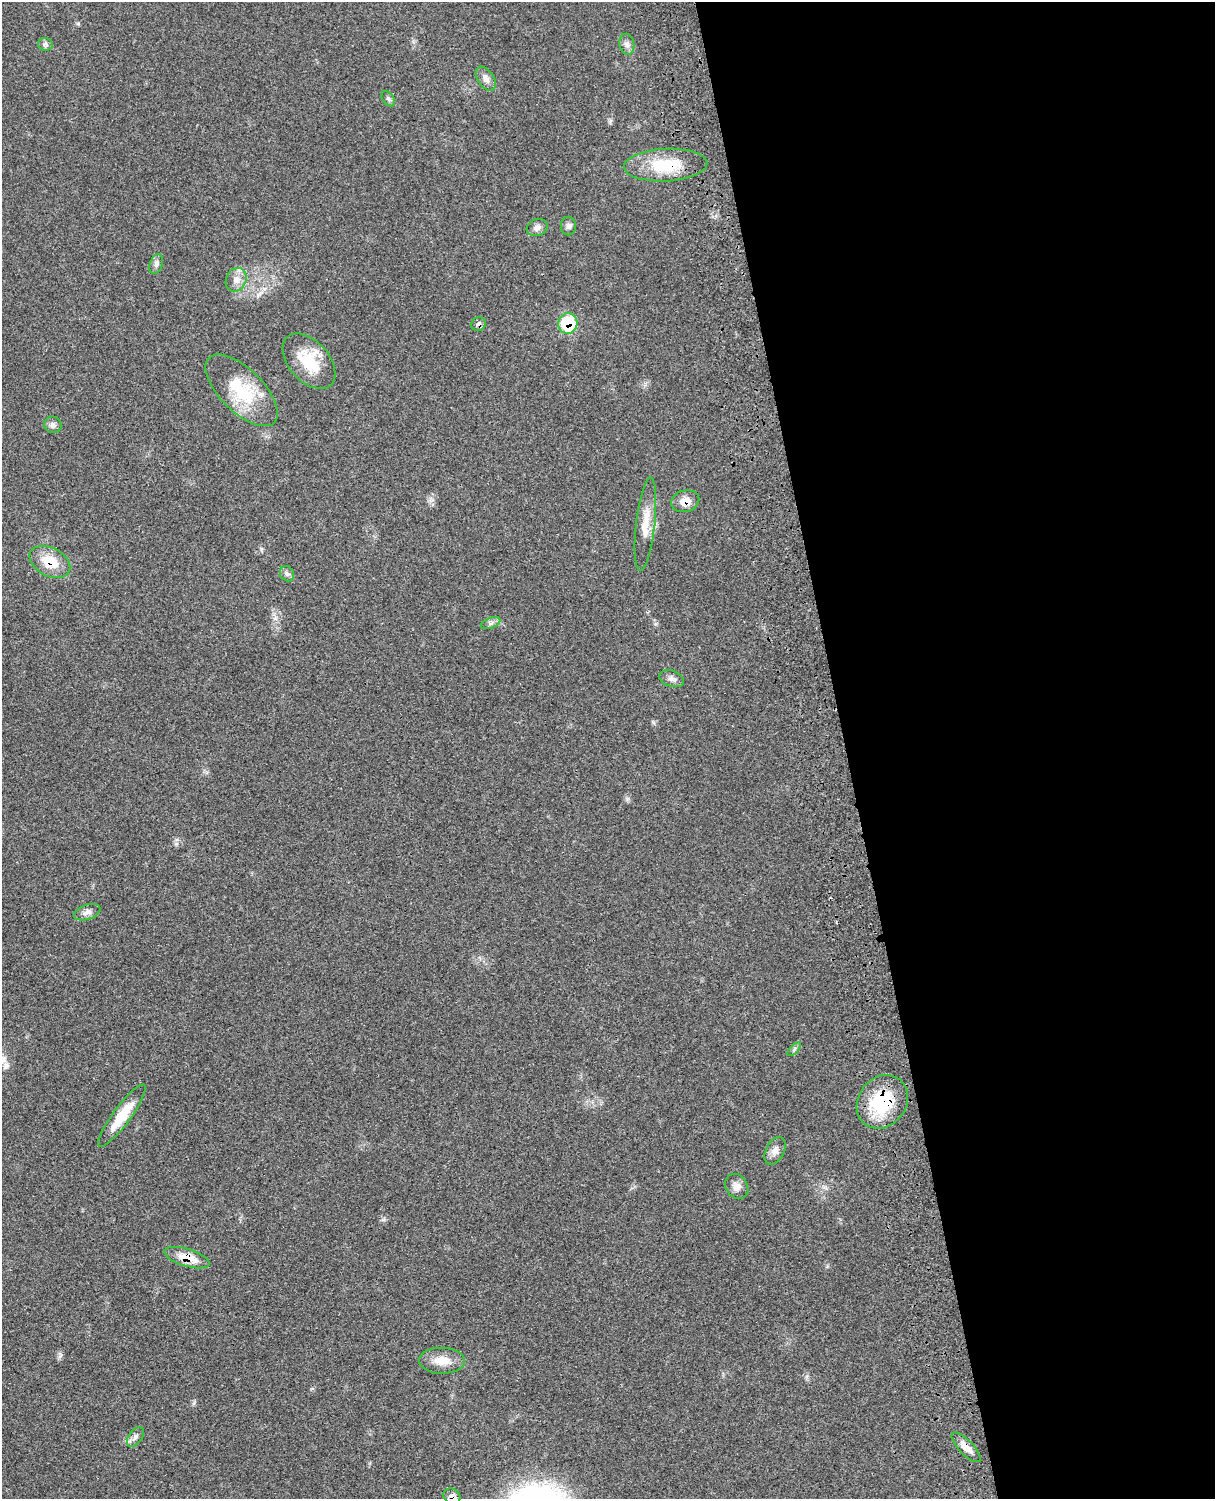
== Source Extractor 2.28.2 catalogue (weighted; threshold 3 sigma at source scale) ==
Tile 8 of 4 x 3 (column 4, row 2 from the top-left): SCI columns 3757-4969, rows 1773-3269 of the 5088 x 4928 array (HDU 1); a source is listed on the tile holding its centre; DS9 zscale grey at full resolution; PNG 1217 x 1501 px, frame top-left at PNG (2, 2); each listed source drawn as its Kron ellipse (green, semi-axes under 4 px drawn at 4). Shown black and unused: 30% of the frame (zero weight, under 3 of 4 exposures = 6% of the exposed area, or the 3 px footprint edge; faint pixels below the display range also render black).
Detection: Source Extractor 2.28.2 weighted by HDU 2 'WHT'; one run over the whole footprint, this tile lists its part. Background 0.0761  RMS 0.0058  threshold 0.026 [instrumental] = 3 sigma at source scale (4.5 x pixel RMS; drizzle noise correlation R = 1.50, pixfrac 1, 0.05/0.05 arcsec/px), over >= 5 px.
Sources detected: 31; all 31 listed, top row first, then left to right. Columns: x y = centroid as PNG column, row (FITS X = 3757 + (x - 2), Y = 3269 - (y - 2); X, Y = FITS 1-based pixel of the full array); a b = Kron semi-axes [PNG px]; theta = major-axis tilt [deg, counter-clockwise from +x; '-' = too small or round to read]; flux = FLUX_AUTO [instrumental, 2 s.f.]
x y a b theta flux
45 44 7 6 - 1.5
627 44 10 7 -80 2.5
486 79 13 8 -55 3.3
388 99 8 5 -52 1.3
665 165 42 16 3 25
568 226 9 7 -90 2
537 227 11 8 20 2.8
156 264 10 6 68 2.1
236 280 12 10 65 4.3
568 323 10 9 - 25
479 324 7 6 - 2.1
309 361 32 20 -48 22
242 390 46 21 -45 30
53 425 9 8 - 2.2
685 501 14 10 17 5.7
645 524 47 9 83 11
50 562 22 14 -27 14
287 574 8 7 - 1.8
490 623 10 5 21 1.8
672 679 13 8 -19 2.6
87 912 14 7 19 2.7
794 1049 8 3 45 0.9
882 1102 28 24 51 35
122 1116 38 9 54 15
775 1151 15 9 62 3.9
737 1186 13 10 -52 4
187 1258 23 8 -17 10
442 1361 23 13 -1 8.8
135 1437 11 6 53 2.1
966 1447 19 7 -46 5.7
452 1496 9 7 -26 3.1
Overlapping masked pixels (flux is a lower limit): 9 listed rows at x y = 665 165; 568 323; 479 324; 685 501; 50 562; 882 1102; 187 1258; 966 1447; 452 1496
Isophote crosses this tile's border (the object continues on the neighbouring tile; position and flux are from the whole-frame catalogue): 1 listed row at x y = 452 1496
Unlisted compact peaks at least as high as the median listed source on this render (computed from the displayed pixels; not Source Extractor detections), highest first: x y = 194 1402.